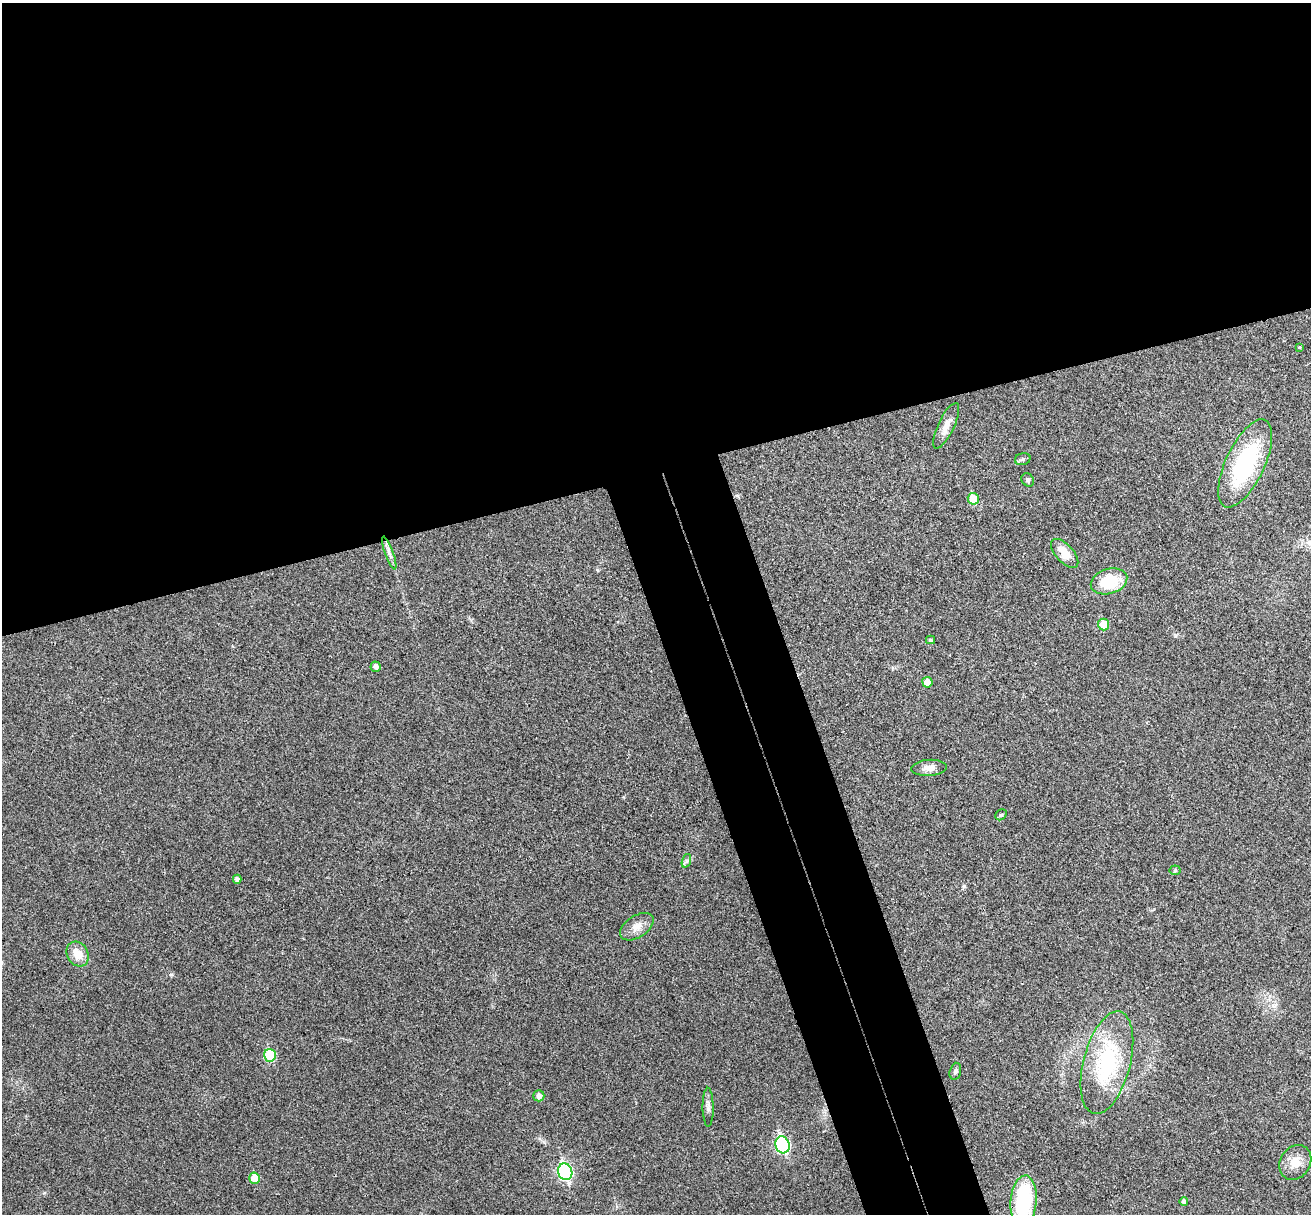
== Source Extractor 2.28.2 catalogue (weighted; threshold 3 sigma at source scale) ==
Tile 2 of 4 x 4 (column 2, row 1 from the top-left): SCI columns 1365-2673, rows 3800-5011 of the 5350 x 5298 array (HDU 1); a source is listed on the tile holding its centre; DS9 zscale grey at full resolution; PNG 1313 x 1216 px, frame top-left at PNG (2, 3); each listed source drawn as its Kron ellipse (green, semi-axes under 4 px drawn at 4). Shown black and unused: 44% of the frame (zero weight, under 3 of 4 exposures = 6% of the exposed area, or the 3 px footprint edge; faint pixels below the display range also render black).
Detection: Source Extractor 2.28.2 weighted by HDU 2 'WHT'; one run over the whole footprint, this tile lists its part. Background 0.0396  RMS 0.0052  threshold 0.0234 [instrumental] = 3 sigma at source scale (4.5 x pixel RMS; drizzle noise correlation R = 1.50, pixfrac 1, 0.05/0.05 arcsec/px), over >= 5 px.
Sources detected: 31; all 31 listed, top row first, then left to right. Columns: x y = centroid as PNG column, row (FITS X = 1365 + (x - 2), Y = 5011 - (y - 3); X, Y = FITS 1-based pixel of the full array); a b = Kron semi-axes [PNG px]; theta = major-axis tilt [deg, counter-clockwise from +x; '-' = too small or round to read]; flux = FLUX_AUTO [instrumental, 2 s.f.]
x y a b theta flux
1299 347 4 3 - 0.5
946 426 25 8 65 4.8
1023 459 8 6 17 1.1
1245 463 48 19 65 55
1028 480 7 5 -51 1.1
973 499 6 5 - 10
389 553 17 4 -70 2.6
1065 553 18 9 -48 7.6
1109 581 19 12 18 21
1104 624 6 5 - 10
930 640 4 4 - 0.59
376 667 5 5 - 2
927 682 5 5 - 5.4
929 768 18 8 4 3.7
1001 815 6 5 - 0.76
686 861 7 4 71 1
1175 870 5 5 - 0.75
237 879 4 4 - 1.9
637 927 19 10 34 5.1
78 954 13 10 -61 7.4
270 1055 6 6 - 27
1107 1063 52 23 75 51
955 1071 9 5 75 1.2
539 1096 5 5 - 2.5
708 1107 19 5 -89 2.3
782 1145 8 7 - 79
1295 1162 18 15 57 6.8
565 1172 8 7 - 95
254 1178 5 5 - 9.4
1024 1201 26 13 85 40
1184 1201 4 4 - 1.5
Isophote crosses this tile's border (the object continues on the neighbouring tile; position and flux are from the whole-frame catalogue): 1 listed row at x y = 1024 1201
Unlisted compact peaks at least as high as the median listed source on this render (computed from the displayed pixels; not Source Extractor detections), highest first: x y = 964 886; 171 974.